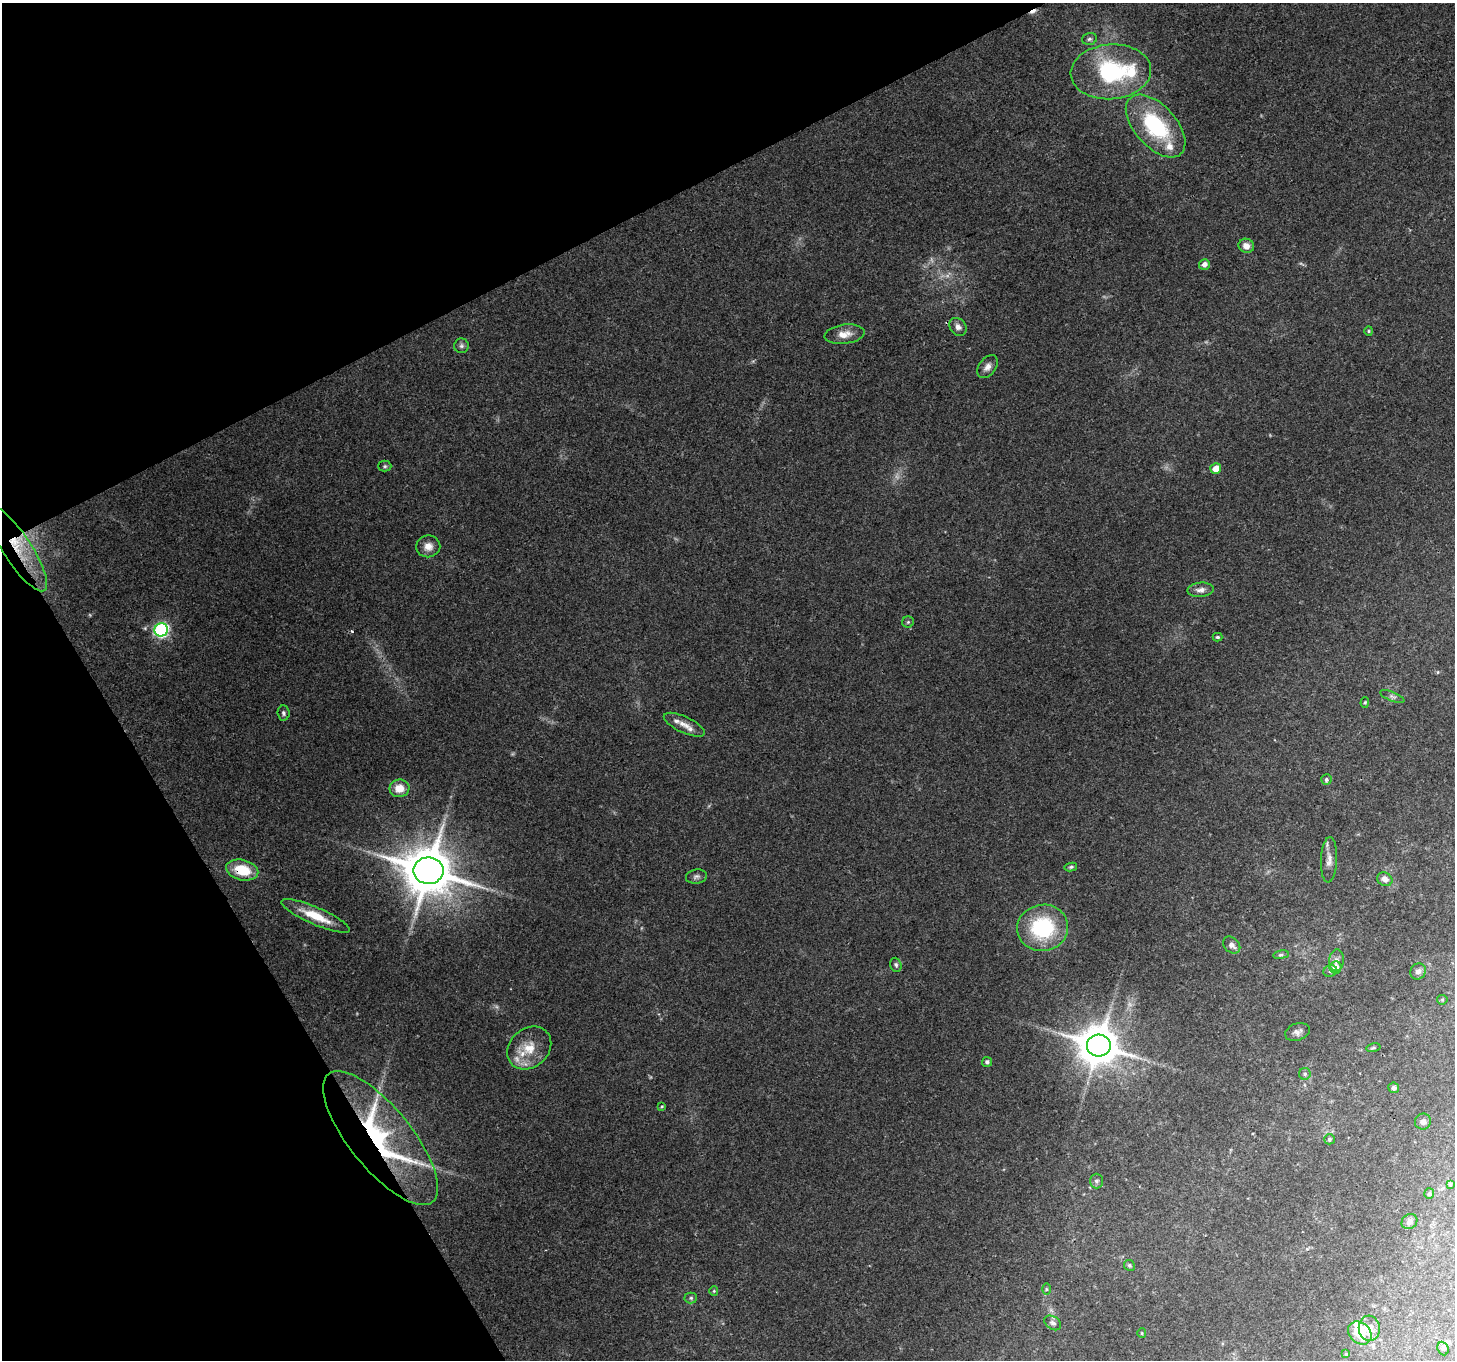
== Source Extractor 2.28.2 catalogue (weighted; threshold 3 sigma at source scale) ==
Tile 5 of 4 x 4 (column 1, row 2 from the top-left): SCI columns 1-1453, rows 2824-4181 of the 5813 x 5708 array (HDU 1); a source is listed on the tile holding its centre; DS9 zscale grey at full resolution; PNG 1457 x 1362 px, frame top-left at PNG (2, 3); each listed source drawn as its Kron ellipse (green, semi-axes under 4 px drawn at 4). Shown black and unused: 25% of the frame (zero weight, under 3 of 4 exposures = <1% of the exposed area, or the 3 px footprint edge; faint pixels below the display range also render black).
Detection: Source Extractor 2.28.2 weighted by HDU 2 'WHT'; one run over the whole footprint, this tile lists its part. Background 0.179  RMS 0.0072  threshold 0.0325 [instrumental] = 3 sigma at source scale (4.5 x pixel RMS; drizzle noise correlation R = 1.50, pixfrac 1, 0.0396/0.0396 arcsec/px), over >= 5 px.
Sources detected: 77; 6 too faint to see at this stretch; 1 inside a brighter object's white glare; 2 cosmic-ray / hot-pixel residue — neither listed nor drawn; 3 inside a brighter listed object's ellipse — not listed separately; the other 65 listed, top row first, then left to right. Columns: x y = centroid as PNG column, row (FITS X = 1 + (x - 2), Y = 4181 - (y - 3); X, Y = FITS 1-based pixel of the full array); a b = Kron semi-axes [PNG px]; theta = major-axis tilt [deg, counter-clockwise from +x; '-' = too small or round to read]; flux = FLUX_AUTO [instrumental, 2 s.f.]
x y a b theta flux
1089 39 7 5 16 1.8
1111 72 40 27 4 79
1156 126 38 21 -48 64
1246 246 8 7 - 4.9
1204 264 5 5 - 3.7
958 327 10 8 -48 3.4
1369 331 5 4 - 0.84
844 334 20 9 7 8.4
461 346 7 7 - 2
987 367 13 8 53 4.3
385 466 6 5 - 1.3
1216 468 5 5 - 8
428 546 12 11 - 6
17 548 50 14 -56 28
1201 590 13 7 6 4.3
908 622 6 5 - 1.2
161 630 7 6 - 150
1217 637 5 3 - 1.1
1392 697 13 4 -22 1.9
1365 702 5 4 - 0.94
283 713 7 6 - 1.8
684 725 22 8 -25 7.5
1326 779 5 5 - 1.7
399 788 10 9 - 10
1329 860 23 8 87 6.1
1071 867 6 4 11 1.2
242 870 16 10 -13 23
428 871 15 13 -1 4000
696 877 10 7 9 2.5
1385 879 8 6 -30 4.4
316 916 37 8 -23 19
1043 928 26 23 12 62
1232 945 10 7 -44 3.7
1281 955 8 4 8 1.3
1336 960 11 7 84 3.3
896 965 7 5 -72 1.6
1336 967 6 5 - 6.8
1330 971 7 5 28 1.7
1418 971 8 7 - 3.4
1442 1000 5 5 - 0.98
1297 1032 13 8 19 3.5
1099 1045 12 11 - 2500
529 1048 24 19 42 19
1373 1048 7 4 14 1.1
987 1062 5 5 - 1.9
1305 1074 6 5 - 1.4
1394 1088 5 5 - 2.3
662 1106 4 3 - 0.8
1423 1122 8 8 - 3.1
381 1138 82 31 -51 130
1329 1139 5 5 - 1.4
1096 1181 7 6 - 1.9
1450 1184 3 3 - 1.2
1429 1194 5 5 - 1.3
1409 1222 8 7 - 3.4
1129 1265 6 5 - 1.6
1046 1289 6 4 -90 0.85
714 1291 5 4 - 0.85
691 1298 6 5 - 1.4
1053 1323 9 6 -34 2.3
1369 1328 13 10 -85 8.8
1142 1333 5 4 - 0.93
1360 1333 13 10 -44 15
1443 1348 7 5 -67 1.6
1346 1354 3 2 - 0.55
Overlapping masked pixels (flux is a lower limit): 3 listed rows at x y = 17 548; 242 870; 381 1138